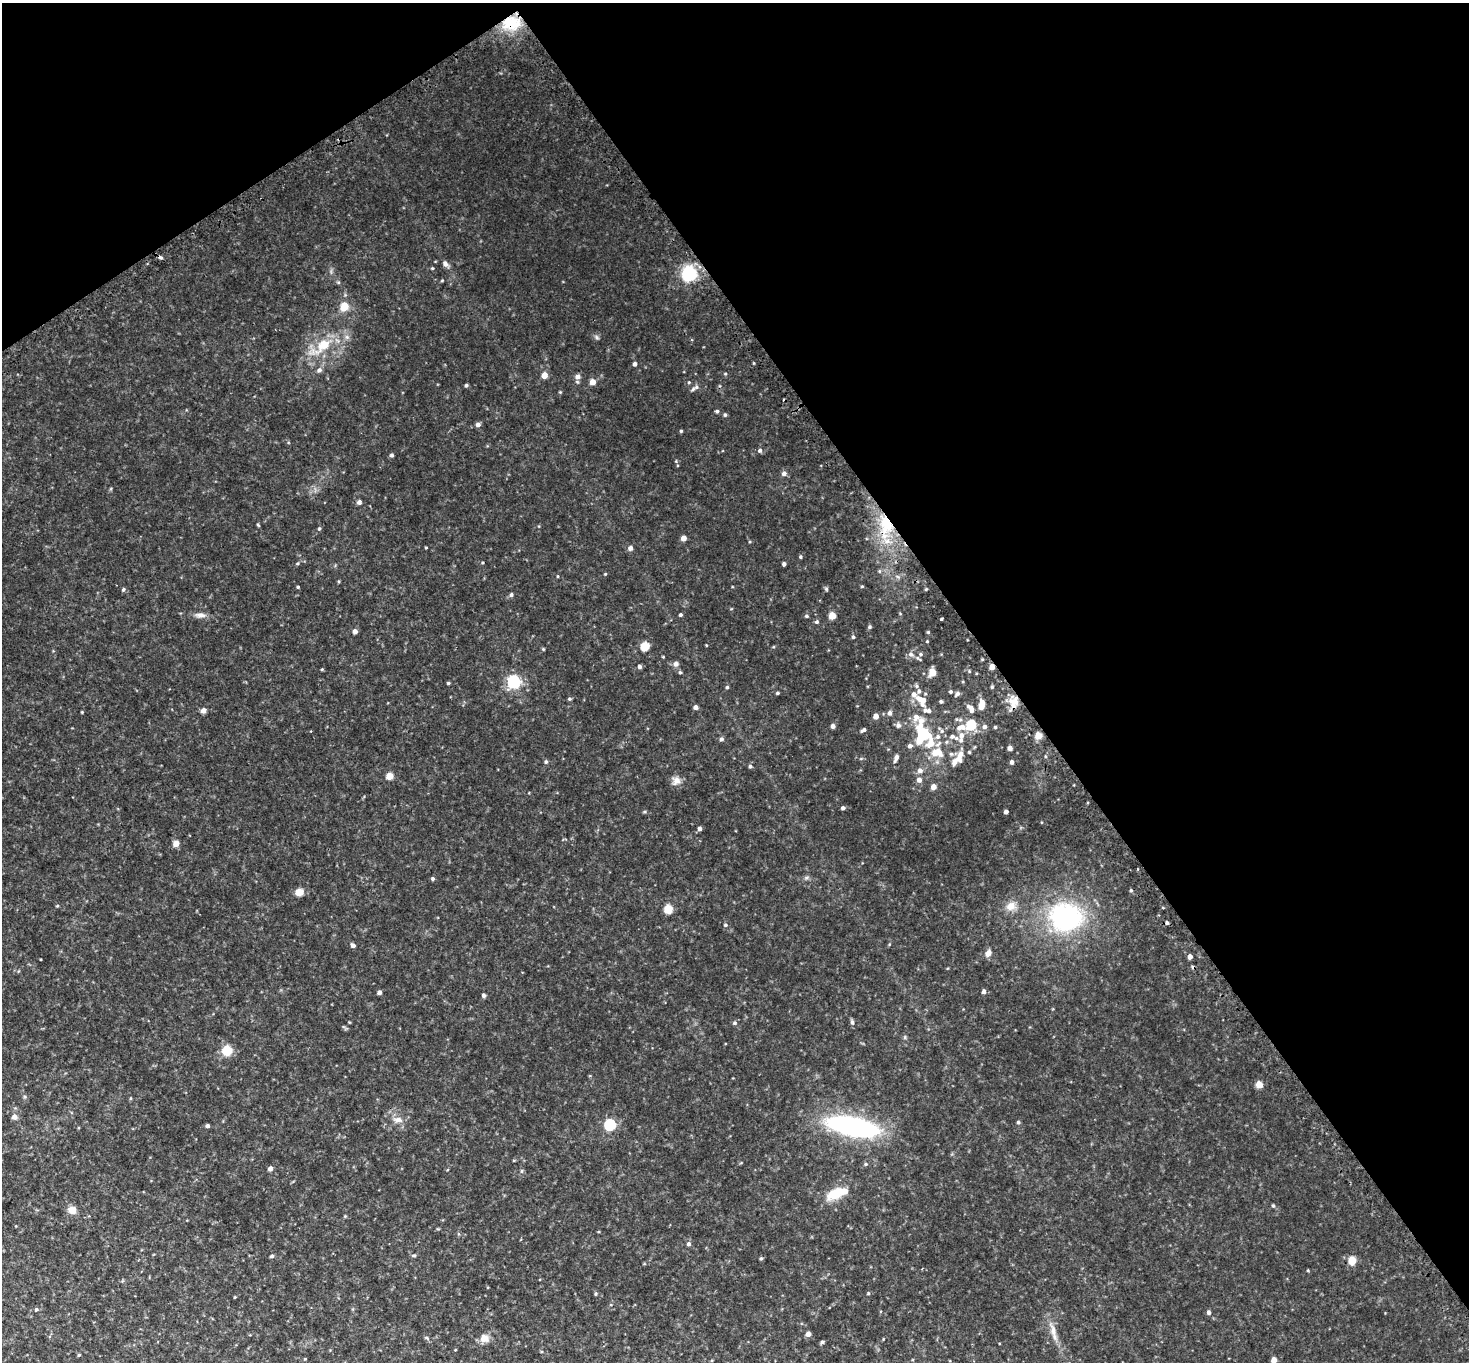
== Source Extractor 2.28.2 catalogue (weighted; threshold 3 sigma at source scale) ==
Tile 3 of 4 x 4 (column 3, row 1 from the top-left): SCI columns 2977-4443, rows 4404-5763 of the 5953 x 5945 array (HDU 1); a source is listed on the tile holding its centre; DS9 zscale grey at full resolution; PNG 1471 x 1364 px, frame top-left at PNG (2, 3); no overlay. Shown black and unused: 36% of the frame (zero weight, under 2 of 3 exposures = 3% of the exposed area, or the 3 px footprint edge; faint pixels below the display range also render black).
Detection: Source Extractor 2.28.2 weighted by HDU 2 'WHT'; one run over the whole footprint, this tile lists its part. Background 0.139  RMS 0.011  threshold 0.0513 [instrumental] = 3 sigma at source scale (4.5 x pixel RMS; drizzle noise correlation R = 1.50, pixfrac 1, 0.05/0.05 arcsec/px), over >= 5 px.
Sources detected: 157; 1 inside a brighter object's white glare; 1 cosmic-ray / hot-pixel residue — not listed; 9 inside a brighter listed object's ellipse — not listed separately; the other 146 listed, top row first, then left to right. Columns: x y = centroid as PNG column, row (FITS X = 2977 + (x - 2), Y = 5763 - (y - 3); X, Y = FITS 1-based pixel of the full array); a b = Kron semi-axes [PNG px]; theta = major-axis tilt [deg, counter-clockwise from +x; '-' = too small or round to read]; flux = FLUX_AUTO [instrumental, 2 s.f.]
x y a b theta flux
511 23 23 16 6 30
160 257 4 4 - 2.3
445 264 8 5 -61 3.1
689 273 11 10 - 51
344 306 5 5 - 22
323 345 20 15 31 22
635 364 4 4 - 2.3
319 370 6 6 - 2.7
544 375 5 4 - 9.7
577 377 6 6 - 3.9
593 382 5 5 - 7.4
466 385 4 4 - 1.5
693 389 9 4 35 2.2
717 411 5 4 - 1.6
725 415 5 4 - 1.4
478 424 5 5 - 3.1
681 431 4 3 - 1
760 450 6 5 - 2.1
392 455 5 4 - 1.8
784 473 6 5 - 3.2
359 502 5 4 - 3.1
886 523 21 11 -72 28
319 529 5 3 - 0.97
684 538 4 4 - 7.1
426 548 4 2 - 0.76
630 548 5 5 - 3.3
800 557 4 4 - 1.2
784 564 4 3 - 2.3
862 586 5 3 - 0.82
298 587 4 3 - 1
123 589 5 4 - 1.4
511 595 5 4 - 1.9
200 615 11 6 0 4.2
680 615 4 4 - 1.5
832 615 5 5 - 17
807 616 4 4 - 1.3
941 619 3 3 - 2.2
817 622 6 4 19 1.5
870 627 5 4 - 1.4
355 631 5 4 - 4.1
928 632 4 4 - 0.88
853 637 4 4 - 1.3
645 646 5 5 - 31
543 649 4 4 - 0.93
911 654 6 6 - 2.7
921 654 5 3 - 1.3
676 664 7 7 - 2.8
640 666 5 4 - 1.9
992 667 4 4 - 7.1
322 669 5 3 - 0.88
932 673 5 5 - 15
514 682 6 6 - 170
448 683 4 3 - 1.1
727 687 4 4 - 1.3
919 691 5 5 - 2.1
950 692 5 5 - 1.4
777 693 4 3 - 1.3
957 693 6 5 - 2.5
569 699 5 4 - 1.2
921 700 14 6 -21 8.4
941 701 5 4 - 1.3
1013 702 11 9 -45 9.1
981 705 9 5 79 13
695 707 4 4 - 3.3
971 707 11 5 -29 4.1
203 711 5 4 - 5.9
929 711 5 5 - 2.1
82 712 3 3 - 0.78
890 713 5 5 - 3
876 716 5 4 - 5.6
916 717 32 12 -46 19
898 725 6 6 - 3.1
971 725 5 5 - 55
833 726 4 4 - 3.5
961 727 15 7 9 7.4
984 727 6 5 - 2.6
995 727 4 4 - 1.2
863 730 7 4 36 2.2
924 734 8 6 -55 74
961 735 9 7 68 5.5
1038 735 7 7 - 7
952 736 6 6 - 2.9
721 739 5 4 - 2
931 743 18 12 83 16
910 746 6 5 - 2.7
1010 748 4 4 - 3.7
937 752 13 8 1 16
896 758 10 4 68 3.6
546 762 5 4 - 1.5
955 762 17 9 23 8.4
1012 762 4 4 - 2.8
750 766 5 4 - 1.5
920 770 7 6 - 3.8
389 776 5 4 - 16
676 780 10 9 - 5.7
919 780 6 6 - 4
934 787 5 5 - 5.6
843 808 4 4 - 2.1
1006 812 4 3 - 3
700 829 4 4 - 2.7
176 843 5 4 - 11
1137 869 3 2 - 0.88
433 879 4 4 - 1.5
1131 890 4 4 - 1.2
299 892 8 7 - 8.8
57 906 4 3 - 0.87
1011 906 12 10 45 8.5
668 909 5 5 - 26
1065 917 34 29 -8 130
1167 923 4 4 - 1.5
725 925 5 4 - 1.2
353 945 5 4 - 3.3
988 953 9 6 64 4.1
1190 957 4 4 - 4.5
984 991 4 4 - 2.5
379 992 4 4 - 3
484 995 4 4 - 2.5
852 1022 6 4 -76 2.2
734 1023 5 4 - 1.3
227 1050 13 12 - 12
1259 1084 5 4 - 14
14 1117 7 7 - 3.3
398 1120 10 7 14 4.9
1018 1122 5 4 - 1.2
610 1125 6 6 - 78
207 1126 4 4 - 2.5
852 1126 50 17 -12 160
866 1164 5 4 - 1.2
270 1168 4 4 - 4.2
835 1194 23 13 26 18
1273 1206 4 4 - 1.3
72 1210 10 8 -36 7
689 1244 5 5 - 2.3
414 1255 5 3 - 1.3
272 1256 5 4 - 1.6
761 1258 4 4 - 1.2
1352 1260 5 5 - 23
868 1293 4 4 - 0.99
36 1309 4 4 - 1.4
1209 1312 5 4 - 2.6
1053 1331 12 6 -85 5.9
808 1334 5 4 - 4.9
484 1338 10 10 - 7.1
822 1342 5 4 - 1.5
79 1355 4 4 - 0.99
1274 1360 4 4 - 7
Overlapping masked pixels (flux is a lower limit): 3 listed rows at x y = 511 23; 886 523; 992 667